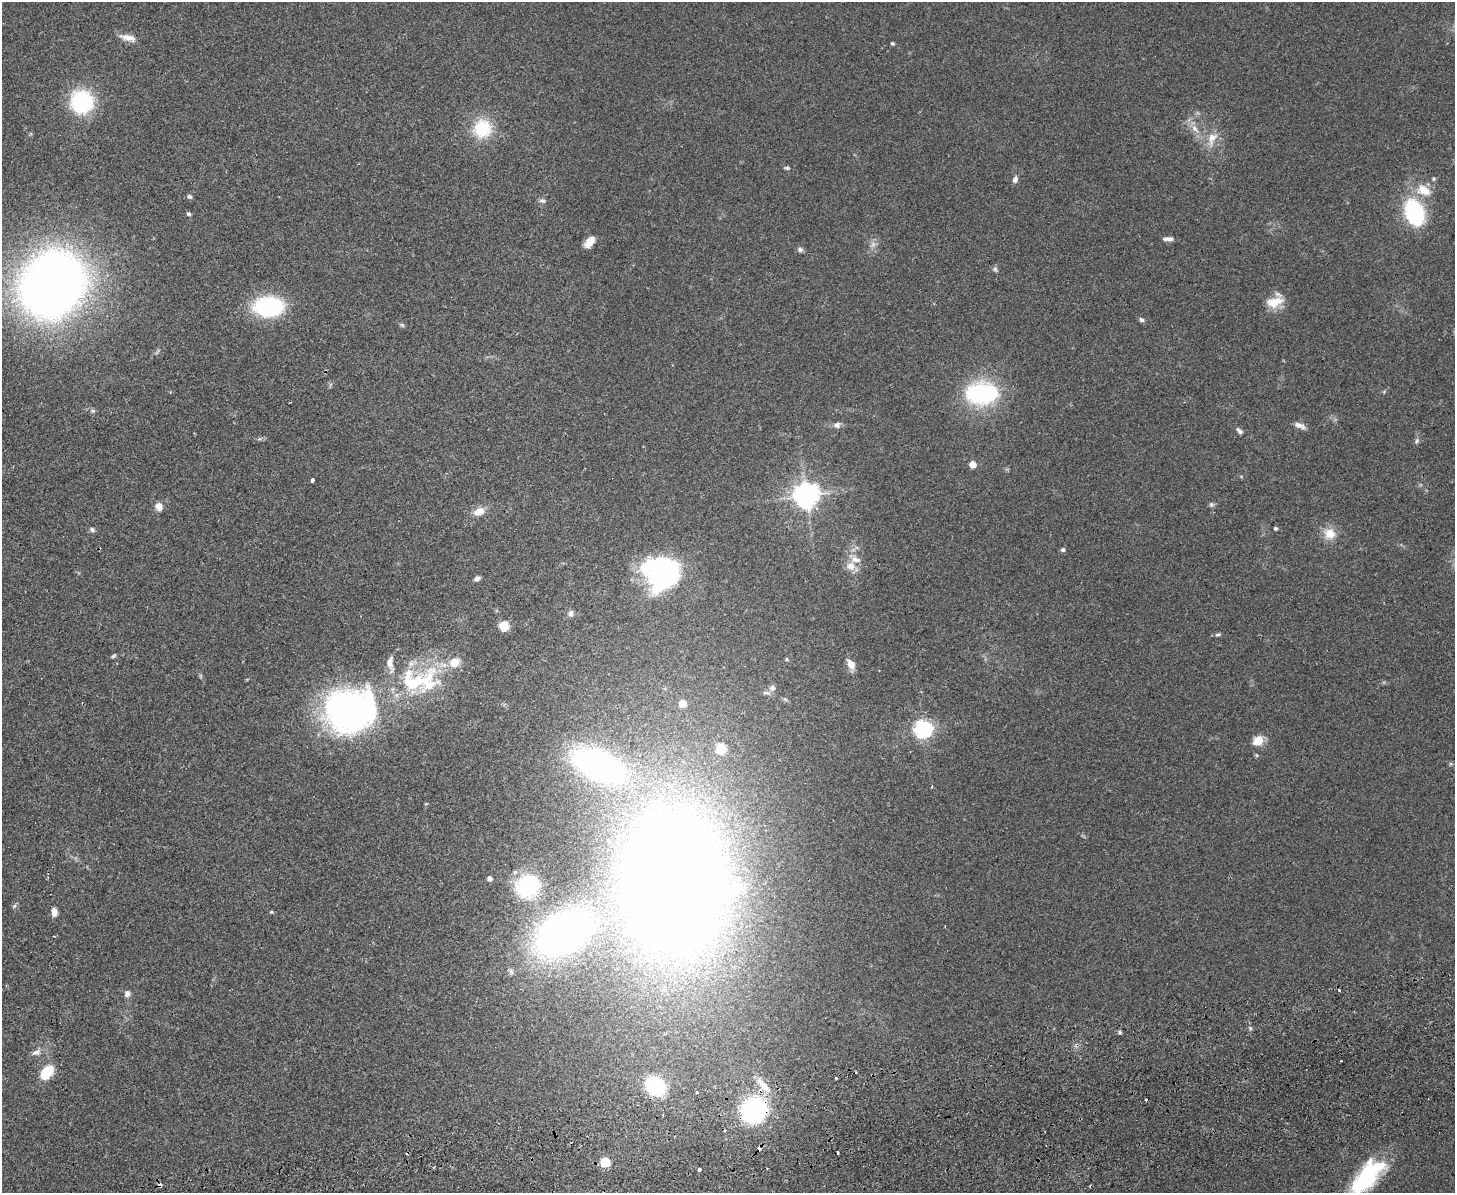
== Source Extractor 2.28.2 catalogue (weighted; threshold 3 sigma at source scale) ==
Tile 5 of 3 x 4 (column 2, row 2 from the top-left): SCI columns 1712-3164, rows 2440-3630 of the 4766 x 4878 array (HDU 1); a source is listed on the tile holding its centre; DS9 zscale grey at full resolution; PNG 1457 x 1195 px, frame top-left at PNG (2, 2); no overlay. Shown black and unused: <1% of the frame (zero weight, under 2 of 3 exposures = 3% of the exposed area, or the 3 px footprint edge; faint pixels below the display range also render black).
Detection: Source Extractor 2.28.2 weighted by HDU 2 'WHT'; one run over the whole footprint, this tile lists its part. Background 0.0672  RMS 0.0079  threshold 0.0354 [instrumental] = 3 sigma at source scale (4.5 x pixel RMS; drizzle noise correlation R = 1.50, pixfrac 1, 0.05/0.05 arcsec/px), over >= 5 px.
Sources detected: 95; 2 too faint to see at this stretch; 2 inside a brighter object's white glare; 6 cosmic-ray / hot-pixel residue — not listed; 7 inside a brighter listed object's ellipse — not listed separately; the other 78 listed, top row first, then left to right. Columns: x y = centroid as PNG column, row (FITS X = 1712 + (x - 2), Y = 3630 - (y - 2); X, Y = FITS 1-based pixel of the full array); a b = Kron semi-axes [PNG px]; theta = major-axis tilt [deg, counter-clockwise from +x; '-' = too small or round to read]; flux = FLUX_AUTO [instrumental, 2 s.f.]
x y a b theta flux
128 38 22 8 -14 6.7
892 43 4 4 - 1.2
82 102 16 15 - 95
482 129 23 21 68 33
1195 129 14 7 -50 6.4
1212 139 22 12 70 11
787 168 7 4 -6 1.4
1015 179 9 6 72 2.9
1424 190 20 13 -25 15
189 197 7 5 -43 1.5
542 201 9 6 -1 2.1
1414 212 16 10 -68 130
188 214 5 4 - 1.9
1168 239 12 5 -1 3.3
591 240 13 11 51 5.6
873 244 7 5 47 2.5
800 250 7 6 - 2.1
995 269 8 6 -61 1.7
52 284 42 36 50 1000
1274 302 21 12 16 13
268 306 27 17 1 86
1141 320 6 5 - 1.9
402 325 7 4 -44 1.2
982 393 34 23 2 85
93 411 7 6 - 1.8
837 425 9 8 - 3.1
1299 425 16 6 -19 4.2
1239 431 10 5 -43 2.4
1417 441 9 5 60 1.8
973 464 5 5 - 16
312 480 4 3 - 3.7
806 495 8 7 - 880
1211 504 6 6 - 1.6
159 506 10 8 -61 5.2
479 511 13 9 26 8.8
1275 528 4 4 - 1.2
92 530 7 6 - 1.8
1329 534 16 15 - 11
1063 550 6 5 - 1.7
851 566 12 11 - 7.2
663 570 40 26 -17 120
477 579 7 4 32 2.8
571 613 8 7 - 2.8
504 626 8 8 - 14
1218 634 10 4 4 1.5
114 656 7 4 44 1.1
787 659 5 4 - 1
851 664 10 7 -62 7.8
414 682 66 32 16 87
772 688 9 8 - 2.8
682 703 5 5 - 12
346 708 49 43 17 260
923 729 7 6 - 340
1258 741 12 10 40 10
721 748 11 10 - 13
598 765 57 29 -25 250
489 878 5 5 - 2.4
674 883 115 83 -86 1900
527 886 23 20 32 71
54 912 9 6 -86 5
271 912 5 4 - 0.98
563 933 44 29 33 460
1339 990 3 2 - 1.7
127 994 7 6 - 3.5
1119 1032 6 3 -89 1.2
36 1052 14 8 18 4.2
46 1072 18 12 49 18
835 1078 3 3 - 1.9
763 1085 27 10 -49 14
655 1086 15 12 -39 65
697 1092 3 3 - 1.3
1146 1100 3 3 - 2.9
754 1110 20 17 36 150
759 1148 4 3 - 19
837 1153 3 2 - 1.4
605 1163 7 7 - 19
699 1169 3 3 - 12
1366 1178 57 21 50 74
Overlapping masked pixels (flux is a lower limit): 4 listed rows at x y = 346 708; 674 883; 754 1110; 759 1148
Isophote crosses this tile's border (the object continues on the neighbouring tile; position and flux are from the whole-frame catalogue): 1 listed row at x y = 1366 1178